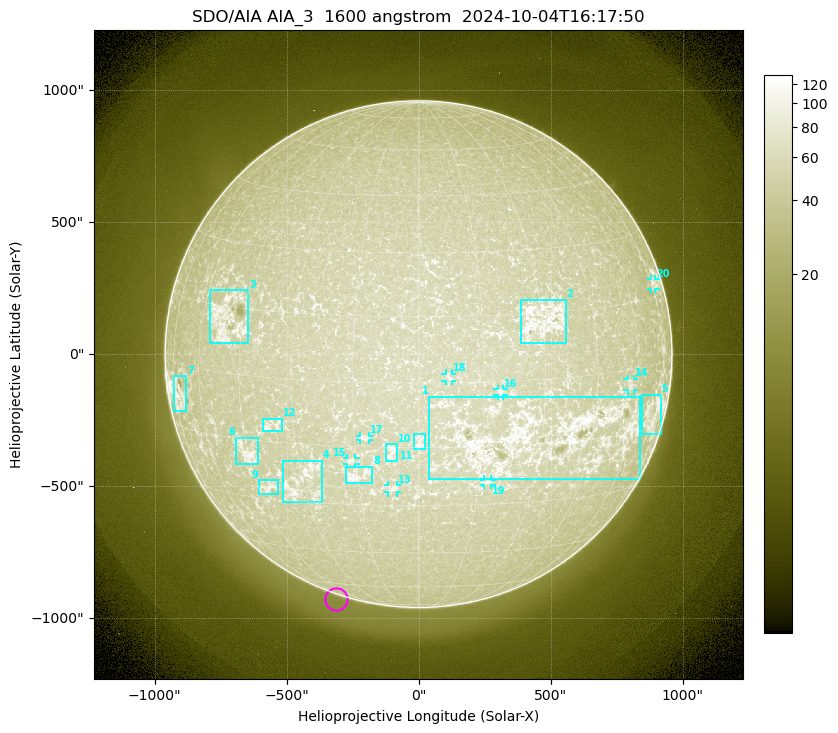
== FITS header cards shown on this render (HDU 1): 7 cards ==
TELESCOP= 'SDO/AIA '           / For AIA: SDO/AIA
INSTRUME= 'AIA_3   '           / For AIA: AIA_ATA1, AIA_ATA2, AIA_ATA3 or AIA_AT
WAVELNTH=                 1600 / [angstrom] Wavelength
WAVEUNIT= 'angstrom'           / Wavelength unit: angstrom
DATE-OBS= '2024-10-04T16:17:50.126' / [ISO] Date when observation started; ISO 8
CTYPE1  = 'HPLN-TAN'           / CTYPE1: HPLN
CTYPE2  = 'HPLT-TAN'           / CTYPE2: HPLT

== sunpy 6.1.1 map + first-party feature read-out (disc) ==
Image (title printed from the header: SDO/AIA AIA_3  1600 angstrom  2024-10-04T16:17:50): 1024 x 1024 px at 2.4 arcsec/px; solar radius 960 arcsec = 400 px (full disc in frame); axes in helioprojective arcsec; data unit not stated in the header (colour bar unlabelled)
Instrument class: DISC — disc imager (sunpy class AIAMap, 1600 A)
Bright regions (active regions / flare kernels): reference = the median radial profile (limb darkening/brightening removed); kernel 9 px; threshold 5 sigma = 25.3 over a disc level ~50.2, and >= 1.15x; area >= 12 px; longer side >= 10 px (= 24 arcsec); searched inside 0.97 R_sun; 23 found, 20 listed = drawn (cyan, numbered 1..; 8 of them under ~33 arcsec drawn as corner ticks so the feature stays visible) (cap 20 boxes per figure: the strongest are kept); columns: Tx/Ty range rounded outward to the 5 arcsec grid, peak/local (2 s.f.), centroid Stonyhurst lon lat
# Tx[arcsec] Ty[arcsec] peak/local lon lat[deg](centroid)
1 40..840 -475..-160 2.8 +29 -13
2 385..560 40..210 2.1 +30 +13
3 -795..-645 40..245 2.2 -51 +12
4 -515..-365 -565..-400 1.9 -30 -25
5 845..920 -305..-150 2.8 +70 -11
6 -690..-610 -415..-315 2.3 -45 -18
7 -930..-880 -215..-85 2.5 -71 -7
8 -275..-175 -490..-425 2 -15 -22
9 -605..-530 -530..-475 2 -41 -27
10 -125..-80 -405..-340 1.8 -6 -16
11 -20..25 -360..-300 1.8 +0 -14
12 -590..-515 -290..-245 1.9 -36 -11
13 -115..-80 -525..-495 1.8 -6 -25
14 790..815 -140..-90 1.9 +57 -3
15 -270..-240 -415..-390 1.8 -16 -19
16 300..325 -155..-130 1.6 +19 -2
17 -220..-185 -325..-310 1.6 -12 -13
18 100..130 -100..-75 1.6 +7 +1
19 250..275 -495..-475 1.6 +17 -24
20 880..900 245..285 2.1 +76 +18
Off-limb structures (1.02-1.3 R_sun): pedestal 0.125 subtracted; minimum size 162 px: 2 found; the strongest spans PA ~115..210 deg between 1.02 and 1.12 R_sun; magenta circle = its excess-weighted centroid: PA ~160 deg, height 1.02 R_sun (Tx ~-315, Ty ~-930 arcsec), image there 1.7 x the reference